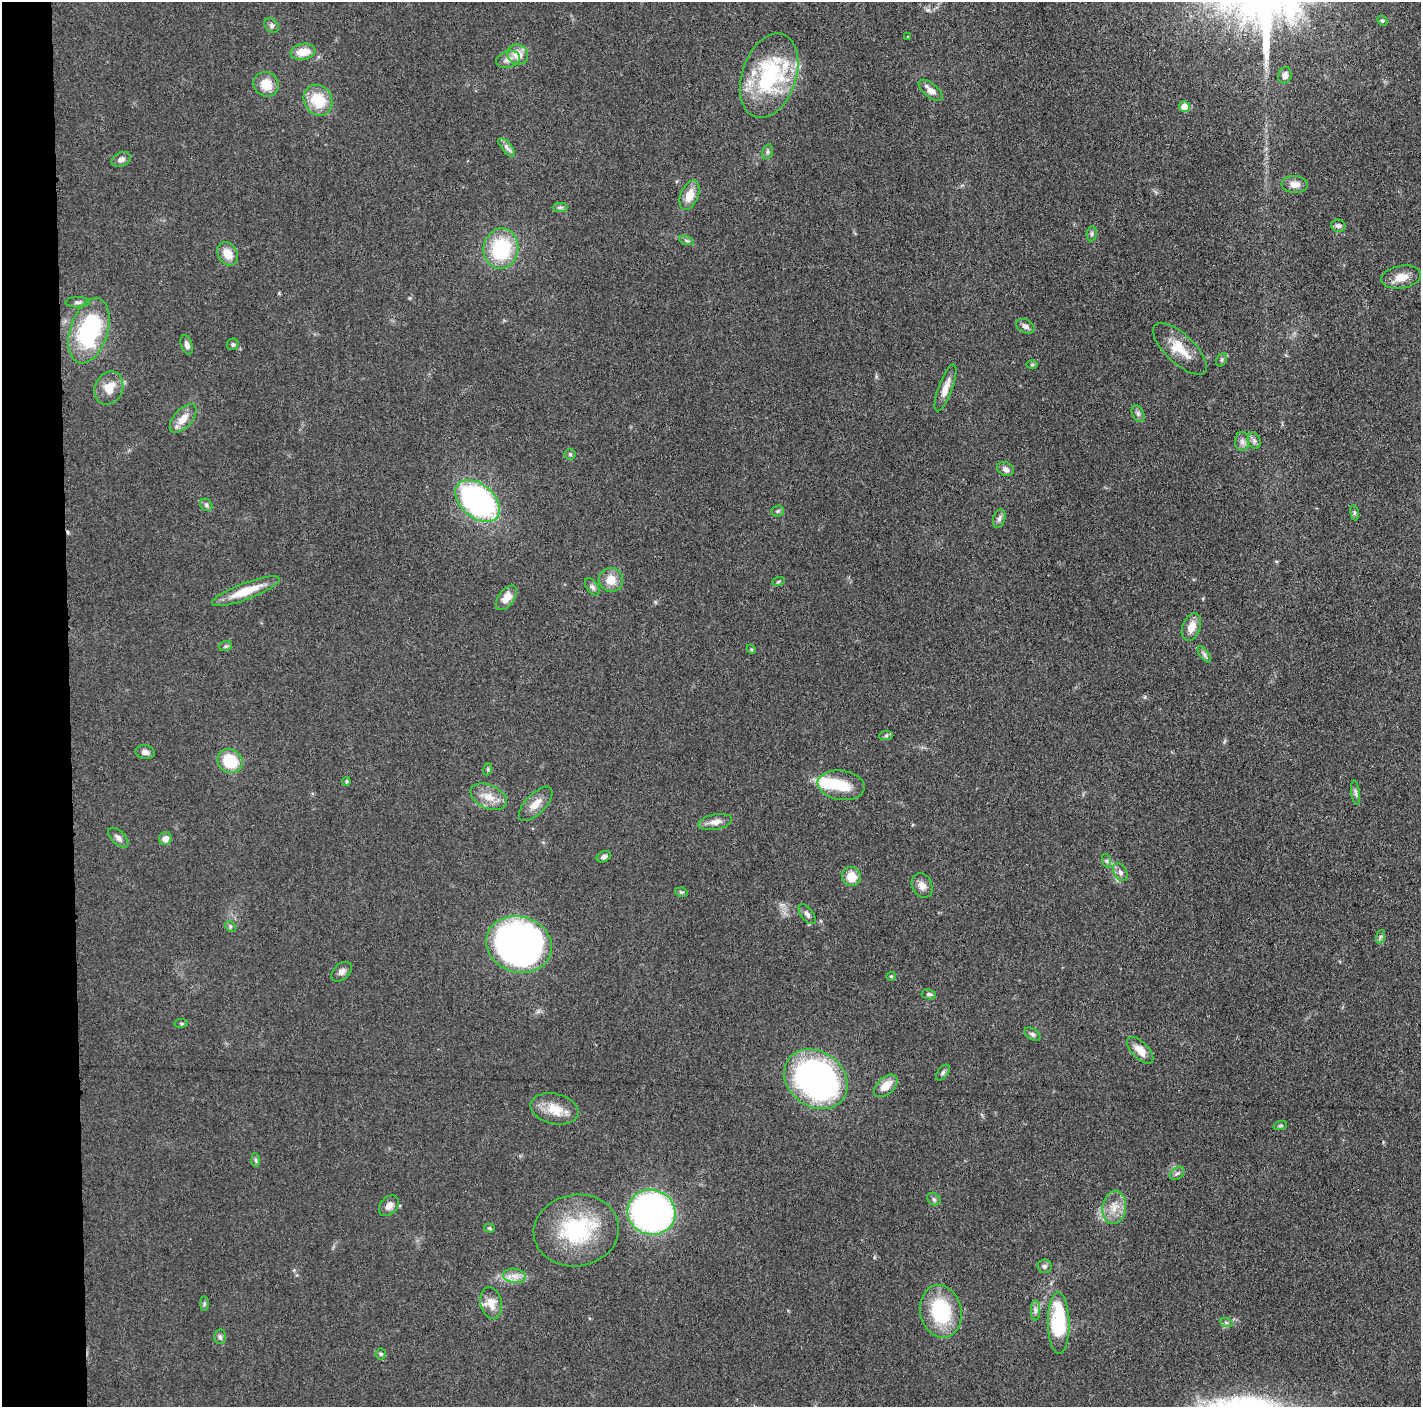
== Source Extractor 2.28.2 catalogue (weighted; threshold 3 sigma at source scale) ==
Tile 4 of 3 x 3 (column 1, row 2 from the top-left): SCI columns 7-1425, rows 1422-2826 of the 4272 x 4249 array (HDU 1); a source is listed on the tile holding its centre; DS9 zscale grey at full resolution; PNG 1423 x 1409 px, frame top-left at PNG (2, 2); each listed source drawn as its Kron ellipse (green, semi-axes under 4 px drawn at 4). Shown black and unused: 5% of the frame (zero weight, under 3 of 5 exposures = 1% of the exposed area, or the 3 px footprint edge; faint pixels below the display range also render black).
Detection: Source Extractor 2.28.2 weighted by HDU 2 'WHT'; one run over the whole footprint, this tile lists its part. Background 0.0487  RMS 0.0052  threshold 0.0236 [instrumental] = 3 sigma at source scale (4.5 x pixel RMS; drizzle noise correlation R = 1.50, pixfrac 1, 0.05/0.05 arcsec/px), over >= 5 px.
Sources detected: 110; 2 inside a brighter object's white glare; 1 cosmic-ray / hot-pixel residue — neither listed nor drawn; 2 inside a brighter listed object's ellipse — not listed separately; the other 105 listed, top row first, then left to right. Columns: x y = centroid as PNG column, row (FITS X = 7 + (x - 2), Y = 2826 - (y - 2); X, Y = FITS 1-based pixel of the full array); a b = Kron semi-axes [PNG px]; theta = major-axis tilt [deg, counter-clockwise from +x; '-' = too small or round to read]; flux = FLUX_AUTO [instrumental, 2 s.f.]
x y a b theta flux
1382 21 5 4 - 0.76
272 25 8 6 -46 1.5
908 37 3 3 - 0.48
303 52 12 8 9 9
518 54 11 9 -34 6.1
508 59 12 8 16 3.3
1285 75 8 7 - 2.6
769 76 43 27 71 57
266 84 13 12 - 8.9
931 90 14 7 -39 4.4
318 100 16 14 -58 17
1184 107 5 5 - 8.3
507 148 12 4 -50 2
767 152 7 5 74 1.2
121 159 10 6 26 2.4
1295 184 13 8 -5 4.2
689 195 15 8 67 7.4
560 207 7 4 0 1.1
1338 226 7 6 - 1.5
1092 234 7 5 83 1.1
686 240 8 3 -19 0.88
501 249 20 17 81 35
228 254 12 9 -60 7.1
1401 277 20 11 10 6.8
78 302 12 5 1 1.6
1025 326 9 6 -28 2.1
89 331 34 19 72 61
233 344 6 5 - 1.1
187 345 10 5 -71 2.2
1180 349 34 14 -44 13
1222 360 7 5 59 1.1
1032 364 6 4 1 0.67
109 388 17 14 67 8.4
945 388 25 7 69 5.6
1138 414 9 5 -65 1.5
183 418 17 9 49 6.9
1242 441 9 7 -89 2.1
1254 441 8 6 -69 1.6
570 454 5 5 - 0.81
1006 469 9 6 -28 2.3
478 501 26 16 -41 130
206 505 7 5 -48 1.2
777 511 6 5 - 0.99
1354 513 7 4 -82 0.93
999 518 10 5 72 1.7
611 580 12 12 - 7.2
778 582 6 4 20 0.76
592 587 10 5 -53 1.6
246 591 36 8 21 12
506 598 14 8 53 6.6
1191 627 14 9 70 5.6
225 646 6 5 - 0.87
751 649 5 3 - 0.51
1204 654 9 4 -55 1.4
886 736 7 4 2 1
145 752 10 7 -10 2.3
230 761 13 11 -33 18
488 769 6 4 72 0.72
347 781 4 4 - 0.99
841 785 23 14 -8 13
1356 793 12 4 -83 1.5
489 797 19 11 -25 7.3
536 804 22 10 46 5.9
715 822 17 7 11 3.7
118 838 12 6 -44 2.3
165 838 6 6 - 3.1
604 857 7 5 25 1.6
1107 861 7 4 -72 0.99
1120 872 9 6 -58 2.1
851 876 10 9 - 7.9
922 886 13 10 -63 3.7
681 892 6 4 -10 0.8
807 914 11 6 -53 2
230 926 6 4 -45 0.9
1380 937 7 4 71 0.99
519 944 33 28 -18 300
342 972 12 8 42 2.3
891 976 5 4 - 0.58
929 994 7 5 -9 1.4
181 1023 7 3 8 0.61
1032 1034 9 5 -33 1.3
1140 1050 17 8 -46 6
943 1073 9 5 53 1.1
816 1079 34 27 -36 200
886 1086 14 8 42 7
555 1109 24 15 -13 11
1280 1126 7 4 19 0.86
256 1160 7 4 -88 0.9
1177 1173 8 5 37 1.4
934 1199 7 5 -44 1.2
389 1206 12 8 47 3.5
1114 1207 17 11 82 7
651 1212 24 22 -19 200
489 1228 5 4 - 0.77
576 1230 43 36 8 45
1044 1266 7 6 - 1.4
514 1276 11 7 -7 3.7
491 1303 16 10 -79 6.4
204 1304 7 4 90 0.91
941 1311 26 20 -77 37
1035 1311 10 4 90 1.7
1226 1322 6 4 -20 0.86
1059 1323 30 11 -89 39
220 1337 7 6 - 1.3
381 1354 5 5 - 0.76
Unlisted compact peaks at least as high as the median listed source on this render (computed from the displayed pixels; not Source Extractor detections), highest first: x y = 928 10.